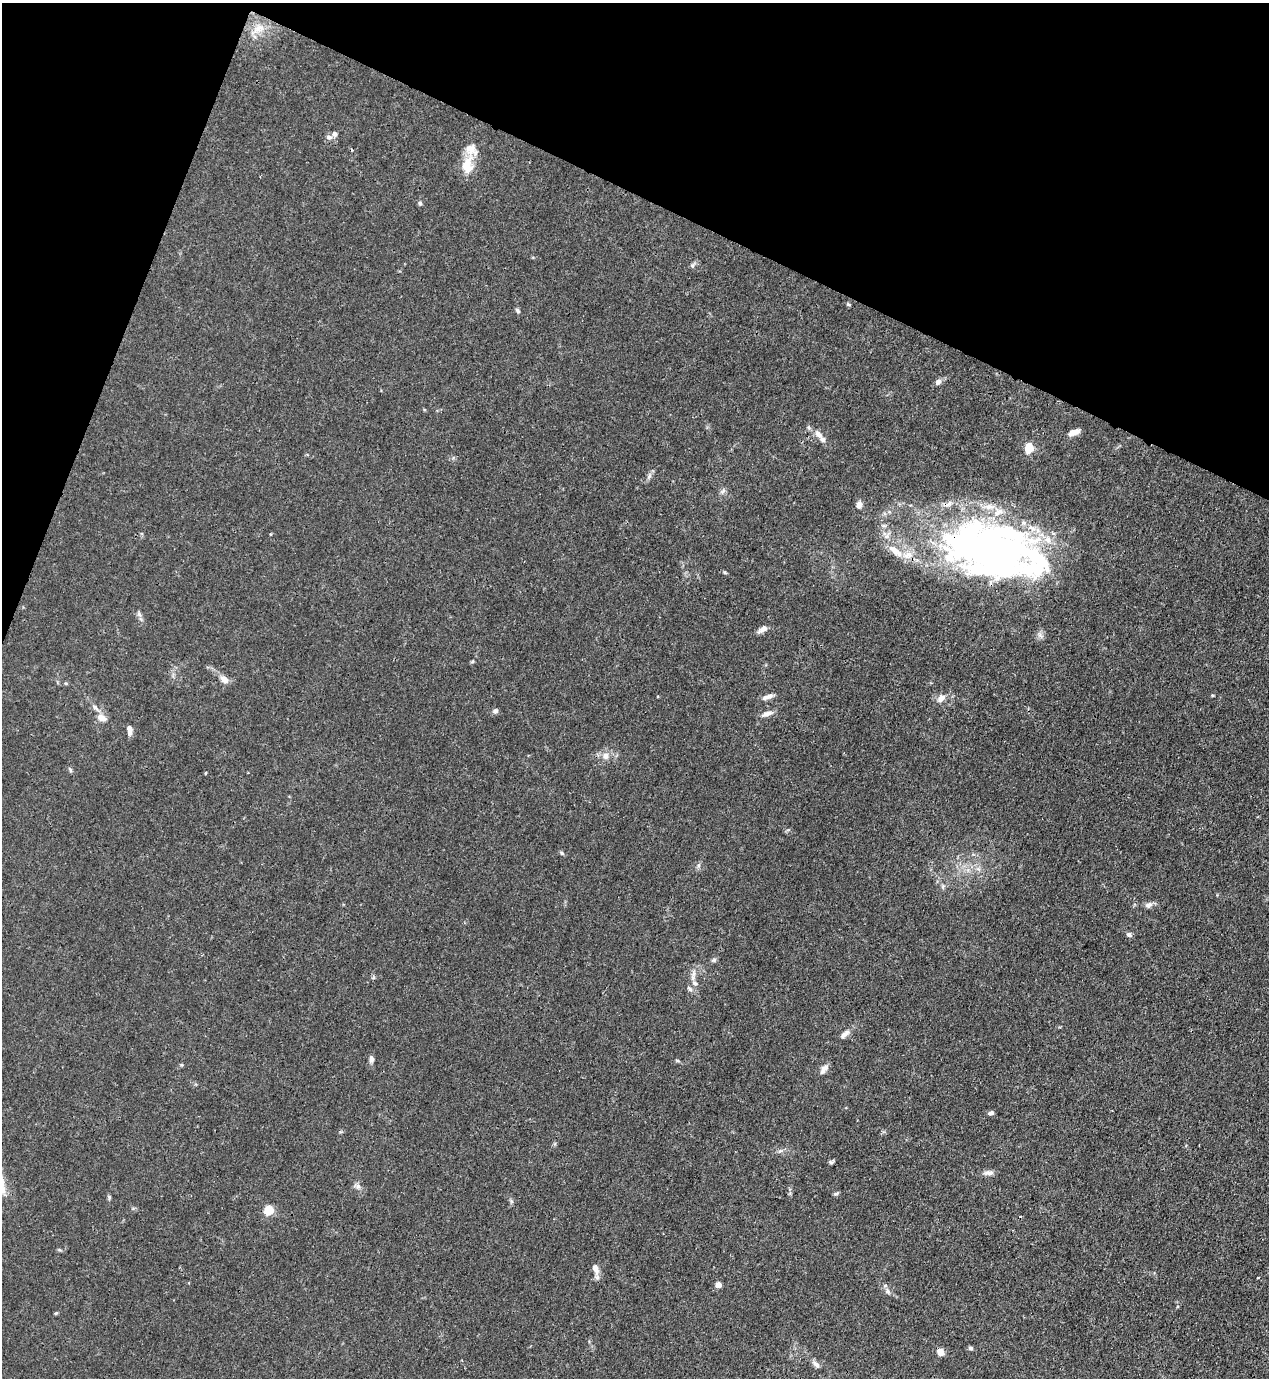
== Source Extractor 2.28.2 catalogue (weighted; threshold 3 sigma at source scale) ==
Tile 2 of 4 x 4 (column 2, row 1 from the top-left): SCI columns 1490-2756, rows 4168-5543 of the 5646 x 5583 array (HDU 1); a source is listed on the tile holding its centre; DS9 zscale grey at full resolution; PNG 1271 x 1380 px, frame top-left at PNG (2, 3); no overlay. Shown black and unused: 19% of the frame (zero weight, under 3 of 4 exposures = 7% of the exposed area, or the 3 px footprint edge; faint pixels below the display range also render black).
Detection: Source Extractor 2.28.2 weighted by HDU 2 'WHT'; one run over the whole footprint, this tile lists its part. Background 0.0182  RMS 0.0026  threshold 0.0116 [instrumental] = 3 sigma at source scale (4.5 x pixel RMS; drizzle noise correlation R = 1.50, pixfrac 1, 0.05/0.05 arcsec/px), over >= 5 px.
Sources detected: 74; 3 inside a brighter object's white glare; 2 cosmic-ray / hot-pixel residue — not listed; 13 inside a brighter listed object's ellipse — not listed separately; the other 56 listed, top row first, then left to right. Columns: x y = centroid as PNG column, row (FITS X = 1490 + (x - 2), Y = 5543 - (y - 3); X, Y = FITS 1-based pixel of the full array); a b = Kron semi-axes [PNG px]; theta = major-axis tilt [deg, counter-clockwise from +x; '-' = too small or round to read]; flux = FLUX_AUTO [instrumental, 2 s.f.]
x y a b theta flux
259 29 18 12 30 3.6
329 137 9 6 -1 0.93
467 165 26 15 84 5.1
420 203 6 5 - 0.4
692 266 6 5 - 0.49
848 304 6 4 -45 0.34
518 311 7 5 -47 0.52
938 382 7 6 - 1
1074 432 11 5 20 2.3
818 434 14 8 -53 1.5
1029 448 5 5 - 14
649 476 9 4 54 0.78
723 491 8 5 63 0.66
859 505 8 6 78 1.2
271 534 3 3 - 0.27
985 549 113 57 -13 130
139 614 7 5 -47 0.62
763 629 11 6 36 1.4
472 662 6 4 20 0.29
224 679 10 7 -36 1.7
768 697 16 6 23 1.3
941 698 11 8 50 1.7
95 708 12 5 -45 0.99
495 711 7 6 - 0.7
767 714 15 6 19 1.4
102 718 13 8 -23 1.8
129 730 12 6 -86 1.3
605 756 10 9 - 1.6
206 773 4 2 - 0.25
562 853 6 4 -48 0.4
943 886 6 5 - 0.46
1149 905 10 7 27 1.1
1129 934 7 5 -32 0.78
714 960 7 5 3 0.49
694 973 12 4 85 1.1
689 989 9 6 -41 0.69
844 1034 16 6 41 1.3
371 1059 10 6 88 0.84
677 1061 7 3 -9 0.32
824 1069 14 7 54 1.4
991 1113 6 4 15 0.8
830 1162 7 4 -26 0.43
989 1173 14 6 4 1.2
358 1186 8 6 -74 0.88
2 1189 24 8 -79 2.4
836 1194 7 4 2 0.4
109 1197 7 4 -66 0.38
511 1201 6 4 -71 0.41
269 1210 5 5 - 17
595 1268 14 7 -73 1.7
718 1285 4 4 - 3.4
888 1291 9 6 -50 0.83
56 1313 5 4 - 0.28
971 1348 7 5 -18 0.46
940 1352 6 5 - 2.7
816 1365 12 6 -46 0.97
Overlapping masked pixels (flux is a lower limit): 1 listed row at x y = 985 549
Isophote crosses this tile's border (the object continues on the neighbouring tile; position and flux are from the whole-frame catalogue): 1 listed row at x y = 2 1189